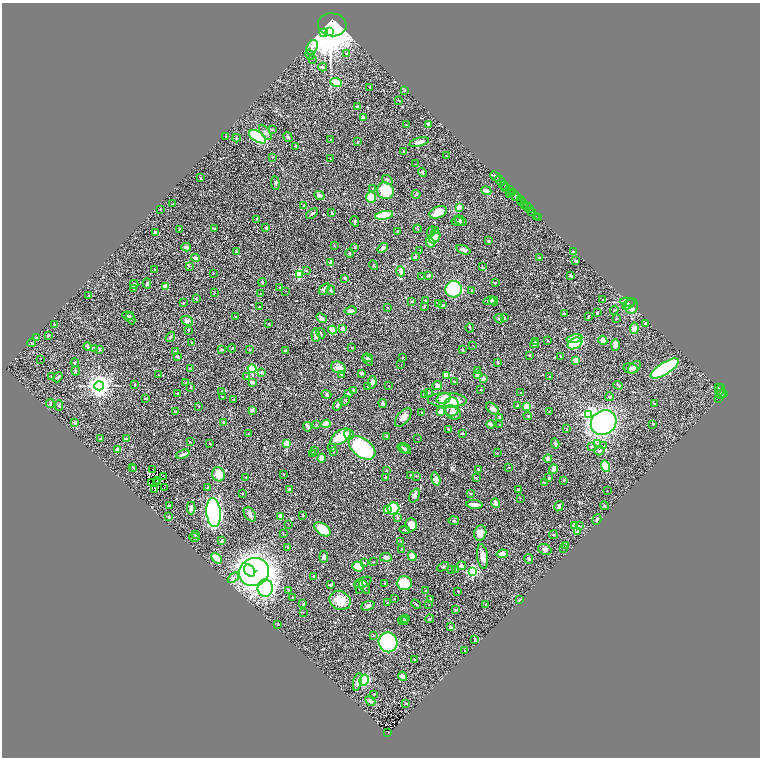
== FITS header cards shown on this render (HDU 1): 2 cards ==
NAXIS1  =                 1516
NAXIS2  =                 1511

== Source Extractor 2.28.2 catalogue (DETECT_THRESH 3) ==
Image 1516 x 1511 px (HDU 1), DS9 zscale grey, zoomed out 1/2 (1 PNG px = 2 x 2 image px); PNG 762 x 760 px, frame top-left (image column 1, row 1510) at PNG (2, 3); each listed source drawn as its Kron ellipse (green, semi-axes under 4 px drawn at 4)
Background 1.09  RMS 0.037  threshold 0.112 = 3 sigma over >= 5 px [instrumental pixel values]
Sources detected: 483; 52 cannot appear on this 1/2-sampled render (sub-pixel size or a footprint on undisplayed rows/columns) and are neither listed nor drawn; the other 431 listed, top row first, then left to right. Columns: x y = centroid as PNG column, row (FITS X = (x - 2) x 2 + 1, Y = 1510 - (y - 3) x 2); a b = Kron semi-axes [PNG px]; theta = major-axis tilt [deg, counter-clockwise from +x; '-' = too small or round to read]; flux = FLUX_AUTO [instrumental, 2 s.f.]
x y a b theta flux
332 25 14 11 -8 35000
330 32 3 3 - 55000
324 33 4 3 - 11000
312 47 8 5 66 29
347 54 4 3 - 6.2
310 55 5 2 - 7.4
312 59 2 1 - 1.9
323 67 4 3 - 8.2
336 82 6 4 -21 120
370 87 3 2 - 4.7
405 90 3 2 - 5
399 100 3 2 - 5.1
358 107 2 2 - 54
363 118 2 2 - 62
429 124 3 3 - 35
406 125 4 2 - 5.3
272 129 4 2 - 4.9
265 132 9 4 -53 19
226 136 2 2 - 5
258 137 9 5 -32 550
288 137 5 3 - 12
236 138 4 2 - 8.1
330 139 2 2 - 2.2
358 142 4 2 - 4.8
419 142 10 3 15 29
296 146 3 2 - 6.4
403 152 3 2 - 5.6
446 156 2 2 - 4.5
272 157 2 2 - 2.7
330 159 2 2 - 3.6
416 164 3 2 - 2.5
422 172 5 3 - 11
495 176 6 2 -44 1900
201 178 2 2 - 11
387 180 6 4 -39 11
500 180 5 2 - 1700
275 183 7 3 -83 8.4
504 185 4 2 - 670
373 188 3 2 - 3.2
505 188 4 2 - 580
509 189 3 2 - 650
385 191 9 8 - 240
486 191 5 3 - 31
513 192 3 1 - 310
416 194 4 3 - 7
509 194 2 1 - 120
319 195 5 4 - 25
515 196 7 3 -32 1500
371 197 5 5 - 110
520 200 4 2 - 2700
521 201 3 2 - 1300
173 204 3 2 - 2.4
304 205 3 2 - 6.3
525 205 3 3 - 1100
528 206 3 2 - 1200
459 207 2 2 - 89
529 208 2 2 - 700
160 209 3 2 - 3.2
532 211 3 3 - 440
438 212 9 6 24 100
332 213 4 2 - 5.6
312 214 7 3 36 12
384 215 9 3 11 350
536 216 3 1 - 12
539 217 2 2 - 77
257 219 3 2 - 4.9
355 221 5 3 - 7.9
461 221 6 4 -37 13
458 222 6 3 3 9.1
214 228 4 3 - 5.4
266 228 2 2 - 29
179 229 3 2 - 3.3
417 229 4 2 - 6.4
436 230 3 3 - 5.2
431 231 5 3 - 12
156 232 4 3 - 19
398 232 4 2 - 6.1
435 237 7 5 60 50
488 241 3 2 - 6.5
430 242 5 3 - 79
334 245 3 2 - 2.4
186 247 5 3 - 25
355 247 2 2 - 8.1
383 248 6 4 38 26
420 250 2 2 - 3
463 250 7 3 -18 30
237 251 3 3 - 6.7
573 252 4 2 - 11
349 253 4 3 - 6.7
415 257 3 3 - 8.6
195 258 4 4 - 15
540 258 2 2 - 17
576 261 4 2 - 4.7
331 262 3 2 - 100
374 265 5 2 - 4.4
189 266 3 2 - 4
482 267 4 2 - 6.6
154 270 2 2 - 2.9
306 270 3 3 - 7.1
401 271 5 4 - 29
213 273 3 1 - 2.5
299 274 4 4 - 220
429 275 4 3 - 14
571 276 3 2 - 6.4
421 277 2 1 - 2
345 278 3 3 - 11
262 282 4 3 - 8.9
495 283 3 3 - 5.7
134 284 4 3 - 9.9
147 284 5 3 - 15
166 287 3 3 - 84
280 287 3 2 - 4.9
133 288 3 2 - 4
324 289 7 4 52 23
454 289 8 8 - 660
331 290 5 3 - 10
472 290 4 3 - 5.8
286 291 2 2 - 2.8
214 293 2 2 - 4.1
260 294 2 2 - 3.2
88 296 3 2 - 5.7
196 299 3 2 - 3.7
602 300 2 2 - 3.3
425 301 3 3 - 7.8
490 301 6 4 6 22
494 301 4 2 - 11
412 302 3 2 - 4
627 302 7 3 -5 59
183 303 3 2 - 4.2
439 304 4 3 - 7
629 304 7 3 37 53
442 305 3 3 - 9.6
424 306 3 3 - 7.1
631 306 8 6 79 73
259 307 2 2 - 11
387 307 2 2 - 7.3
614 310 5 2 - 4.1
351 311 6 4 11 24
597 313 3 2 - 8.1
564 314 3 3 - 6.8
128 316 6 3 -7 9.3
236 317 3 2 - 4
588 317 2 2 - 25
131 318 6 3 -63 9.1
322 318 6 4 -28 18
504 318 2 2 - 10
616 318 3 2 - 3
499 319 5 3 - 6.9
187 321 6 4 -26 30
645 323 3 3 - 6.8
54 324 3 2 - 5.1
269 324 3 2 - 3
470 328 4 3 - 6.2
634 328 6 4 87 60
343 329 2 2 - 84
188 330 4 3 - 4.7
332 330 4 3 - 56
321 333 5 2 - 8.6
48 335 3 2 - 8
316 335 7 3 -86 24
170 337 5 3 - 7.4
37 338 3 3 - 13
574 339 8 3 10 170
603 340 5 4 - 40
548 341 3 2 - 3.5
535 342 3 2 - 8.7
32 343 4 2 - 4
192 343 4 3 - 7.1
575 343 8 5 29 300
534 344 4 3 - 11
615 345 6 3 90 50
88 346 4 3 - 11
473 346 2 1 - 1.7
94 348 3 2 - 4.3
232 348 4 2 - 5.6
351 348 3 2 - 5.1
100 349 3 2 - 8
222 349 3 3 - 8.1
249 349 3 3 - 7.3
462 350 3 2 - 5.9
175 351 3 2 - 3.1
285 351 3 2 - 8.4
529 355 2 2 - 8.9
177 356 3 3 - 10
561 357 4 2 - 4.6
368 358 5 3 - 12
402 358 3 3 - 3.3
41 359 2 1 - 24
368 360 6 4 -47 13
576 361 4 3 - 59
498 362 3 2 - 7
75 363 4 3 - 7.1
401 364 2 1 - 1.8
634 367 7 4 43 21
252 368 4 3 - 480
338 368 7 5 -26 48
631 368 7 5 -11 22
665 368 16 6 32 870
190 369 4 2 - 12
76 371 4 3 - 8.5
478 371 3 2 - 5.6
262 372 4 3 - 13
361 373 3 2 - 19
341 374 4 3 - 6.6
477 374 4 3 - 34
158 375 3 2 - 3.6
446 375 4 3 - 62
51 376 2 2 - 6.1
246 376 4 2 - 4.9
58 377 5 2 - 11
550 377 2 2 - 20
483 379 4 3 - 14
454 381 4 2 - 6.2
252 382 3 3 - 22
372 382 6 4 81 25
186 383 3 2 - 11
135 385 3 2 - 7.4
437 385 5 4 - 21
618 385 5 3 - 6.8
99 386 4 4 - 5900
389 386 2 2 - 2.8
191 387 4 3 - 6.3
368 387 3 2 - 17
718 388 3 2 - 230
354 390 3 3 - 13
481 390 2 2 - 2.8
720 390 6 2 64 340
221 392 3 2 - 4.6
177 393 2 2 - 5.7
348 393 3 3 - 8.4
428 393 3 2 - 4.4
521 393 3 2 - 2.9
723 393 2 2 - 690
326 394 5 4 - 11
721 394 5 3 - 780
424 395 3 3 - 5.5
222 397 3 3 - 8.5
610 397 4 3 - 12
719 398 3 3 - 91
146 399 3 2 - 4
443 399 7 5 15 75
233 400 3 2 - 6.4
447 400 19 7 -1 260
345 401 5 2 - 4.4
50 403 5 2 - 8
655 403 3 1 - 2.4
383 404 4 3 - 17
59 405 5 3 - 8.9
338 405 6 3 57 22
518 405 3 2 - 4.5
198 406 3 2 - 3.2
526 406 4 3 - 76
452 407 9 7 87 81
493 409 7 4 -40 30
252 410 3 3 - 28
549 411 3 2 - 2.6
175 412 2 2 - 4.5
422 412 3 3 - 4.2
440 412 3 3 - 88
453 412 9 6 -31 37
589 414 4 4 - 990
528 416 4 2 - 5.6
403 417 11 5 50 42
500 418 4 3 - 12
75 422 4 4 - 9.4
224 422 2 2 - 37
604 423 13 11 35 1300
326 424 5 3 - 130
490 424 4 3 - 19
653 424 4 2 - 5.1
316 425 3 2 - 6.1
500 425 3 2 - 2.2
308 427 4 3 - 16
448 429 3 2 - 4.8
566 429 3 2 - 4
462 433 2 2 - 7.8
248 434 2 1 - 2
349 434 5 5 - 22
386 436 2 2 - 17
341 437 11 6 33 220
100 439 3 2 - 5.8
126 439 4 3 - 8
418 439 2 1 - 1.9
190 442 3 2 - 3.1
210 443 2 1 - 3.1
598 443 3 2 - 5.3
287 444 4 3 - 69
555 444 5 4 - 13
591 446 3 3 - 8.3
604 446 3 3 - 4.4
332 447 3 2 - 11
362 448 15 9 -37 680
403 448 6 4 -36 14
118 449 3 3 - 42
406 449 6 4 -46 12
314 451 3 2 - 6.7
600 451 5 3 - 11
334 452 3 2 - 4.7
312 453 4 3 - 6.4
497 453 3 2 - 2.9
183 454 7 3 22 23
321 458 4 3 - 63
548 458 4 4 - 19
606 466 6 4 -71 190
132 467 3 2 - 4
509 467 2 2 - 4.6
134 468 3 3 - 6.6
152 469 2 1 - 1.6
479 469 3 2 - 5.5
553 469 5 4 - 33
386 470 3 2 - 3.4
218 474 7 6 - 140
283 474 2 2 - 5.5
410 475 3 2 - 8.8
163 476 2 1 - 2.3
416 476 4 2 - 4.8
245 477 2 2 - 3.8
385 477 3 3 - 8.5
476 478 3 3 - 8.4
549 478 3 2 - 7.7
436 479 7 3 -73 61
564 480 3 2 - 5.7
158 481 3 2 - 3.7
156 482 2 1 - 2.8
544 482 3 3 - 5.1
151 483 3 1 - 2.3
164 488 3 1 - 13
207 488 3 3 - 4.8
155 489 2 1 - 65
289 489 3 2 - 8.8
518 490 3 3 - 4.1
607 491 2 1 - 2.2
470 493 4 3 - 5.9
242 494 2 2 - 4.4
415 496 7 4 63 22
520 498 2 2 - 2.5
496 503 5 3 - 45
169 505 4 2 - 3.8
474 505 8 3 -4 56
559 506 5 3 - 16
604 506 4 3 - 7.4
191 508 6 4 90 23
387 509 4 3 - 57
393 509 6 5 - 320
213 513 14 7 -84 1200
250 514 8 5 -55 23
281 516 4 3 - 32
302 516 3 2 - 5.7
169 517 4 3 - 5.9
397 517 4 3 - 9.9
597 519 5 2 - 7.5
454 521 5 3 - 11
288 524 2 1 - 1.5
411 525 6 6 - 57
575 525 3 2 - 63
579 526 4 3 - 9.2
322 529 9 5 -36 150
405 530 5 2 - 7.6
577 532 2 2 - 33
283 533 3 2 - 2.8
480 533 8 6 75 48
195 534 3 2 - 2.9
553 535 4 2 - 5.6
194 537 5 3 - 7.5
222 541 2 2 - 48
401 541 3 1 - 2.9
565 546 2 2 - 2.7
288 547 2 2 - 6.3
563 548 3 2 - 2.6
402 549 2 2 - 3.6
545 549 7 5 -21 22
502 554 5 4 - 67
412 556 5 4 - 71
482 556 12 5 -82 54
324 557 6 4 -85 16
386 557 6 3 -7 21
217 558 6 4 -47 80
529 559 5 3 - 9.4
374 562 2 2 - 3
364 563 3 2 - 6.8
358 566 6 5 - 170
462 566 4 4 - 14
443 567 6 3 27 10
452 569 2 2 - 2.7
455 569 3 2 - 5
250 571 6 5 - 650
254 572 15 13 24 2900
472 572 4 3 - 890
314 577 4 2 - 7.6
233 578 6 4 39 17
363 582 9 5 23 17
385 583 2 2 - 6.6
404 583 7 7 - 160
331 585 3 2 - 17
359 587 7 4 -89 19
364 587 8 4 -60 18
265 588 9 7 89 3700
288 590 3 3 - 5.5
426 591 3 2 - 13
458 591 2 1 - 3.9
293 598 3 2 - 6.6
394 599 2 2 - 2.9
431 599 3 2 - 2.9
340 600 11 9 -25 110
519 600 4 2 - 4.2
388 602 3 2 - 3.6
303 604 3 3 - 3.7
416 604 5 2 - 6.1
486 604 3 2 - 5.1
429 605 2 2 - 2.5
368 606 7 4 22 22
455 610 4 3 - 6.9
303 612 2 2 - 2.6
406 619 3 3 - 6.1
429 619 4 3 - 7.1
405 620 4 3 - 6.7
403 621 5 4 - 8.8
278 624 2 2 - 3.5
451 627 2 2 - 30
373 635 3 2 - 3.2
475 640 3 2 - 5.1
388 642 10 9 - 800
464 651 2 2 - 5.1
414 659 3 2 - 4.4
403 676 5 3 - 27
364 680 6 4 60 400
357 682 9 4 76 34
374 694 2 2 - 3
370 701 6 4 -43 14
406 703 3 2 - 5.4
388 732 4 3 - 79
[52 sub-pixel or undisplayed-footprint detections neither listed nor drawn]